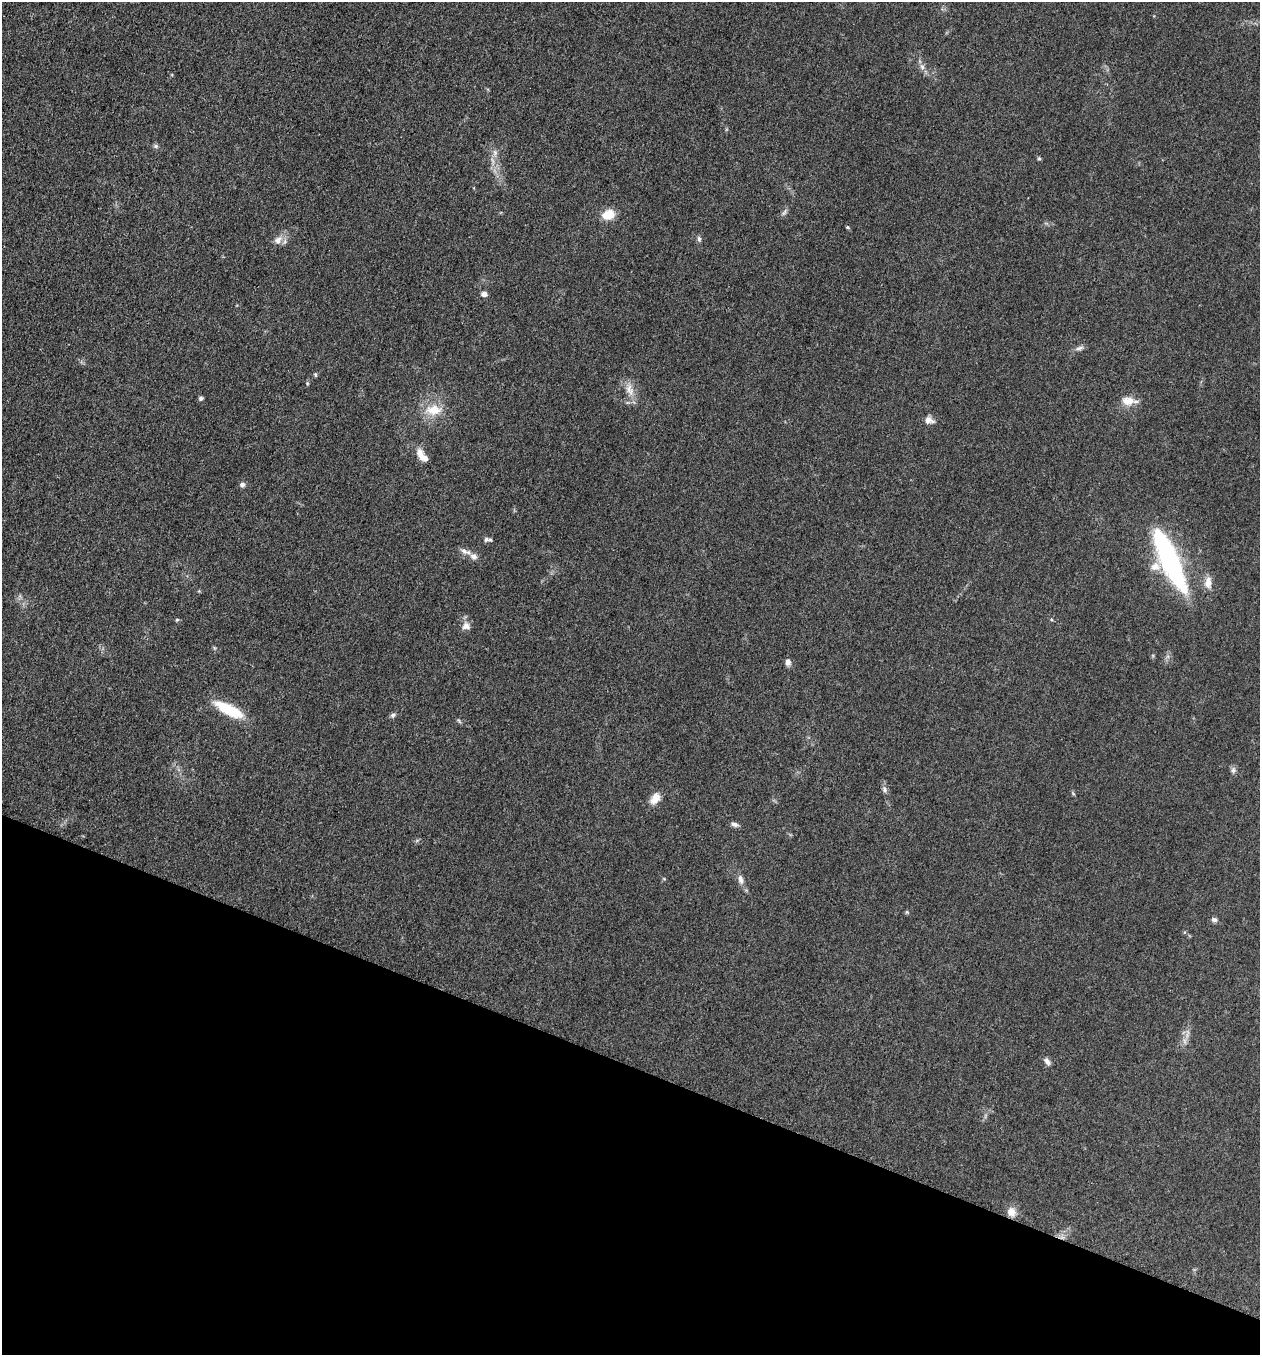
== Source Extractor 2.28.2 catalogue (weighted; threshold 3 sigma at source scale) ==
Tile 15 of 4 x 4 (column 3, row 4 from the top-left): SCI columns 2713-3970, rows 18-1370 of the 5506 x 5462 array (HDU 1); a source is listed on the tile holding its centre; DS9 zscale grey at full resolution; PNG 1262 x 1357 px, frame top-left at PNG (2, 2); no overlay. Shown black and unused: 21% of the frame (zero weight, under 3 of 5 exposures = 4% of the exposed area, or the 3 px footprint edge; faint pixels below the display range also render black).
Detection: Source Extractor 2.28.2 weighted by HDU 2 'WHT'; one run over the whole footprint, this tile lists its part. Background 0.0602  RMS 0.0063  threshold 0.0282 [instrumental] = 3 sigma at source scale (4.5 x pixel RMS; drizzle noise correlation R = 1.50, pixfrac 1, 0.05/0.05 arcsec/px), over >= 5 px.
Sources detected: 42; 4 inside a brighter listed object's ellipse — not listed separately; the other 38 listed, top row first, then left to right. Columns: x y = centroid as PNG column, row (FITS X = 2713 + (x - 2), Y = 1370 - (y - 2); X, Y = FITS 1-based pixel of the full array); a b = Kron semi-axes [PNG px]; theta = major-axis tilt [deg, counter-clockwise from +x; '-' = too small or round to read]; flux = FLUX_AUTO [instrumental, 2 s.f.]
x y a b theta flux
922 67 7 6 - 2.1
156 146 6 5 - 1.2
495 152 8 6 -70 2.2
1039 159 5 5 - 0.83
784 213 9 4 49 1.5
608 215 13 9 17 11
848 227 5 4 - 0.76
699 239 8 5 -81 1.4
278 240 11 8 55 3.9
484 294 5 5 - 3.7
1079 348 13 5 16 2.1
315 375 6 4 -71 0.81
307 383 5 4 - 0.65
629 389 18 10 -67 6.4
201 398 6 5 - 1.3
1128 401 18 11 -4 7.2
434 410 23 14 4 13
929 420 12 8 -15 3.6
421 455 17 8 -70 5.5
242 484 5 5 - 2.4
486 540 7 6 - 1.3
464 551 11 7 -25 2.7
474 556 11 8 -20 3.2
1170 561 65 16 -66 110
1208 583 17 9 87 5.2
177 620 5 4 - 0.79
466 626 11 10 - 3.7
788 662 8 6 -85 2.6
230 710 33 10 -26 26
393 715 7 5 19 1.4
1233 770 8 7 - 1.8
884 789 8 6 -62 1.9
655 798 15 10 57 6
734 824 9 6 -13 2
741 879 13 7 -78 3.1
1214 920 7 6 - 1.7
1047 1062 10 6 -53 2.4
1011 1212 12 10 -76 5.4